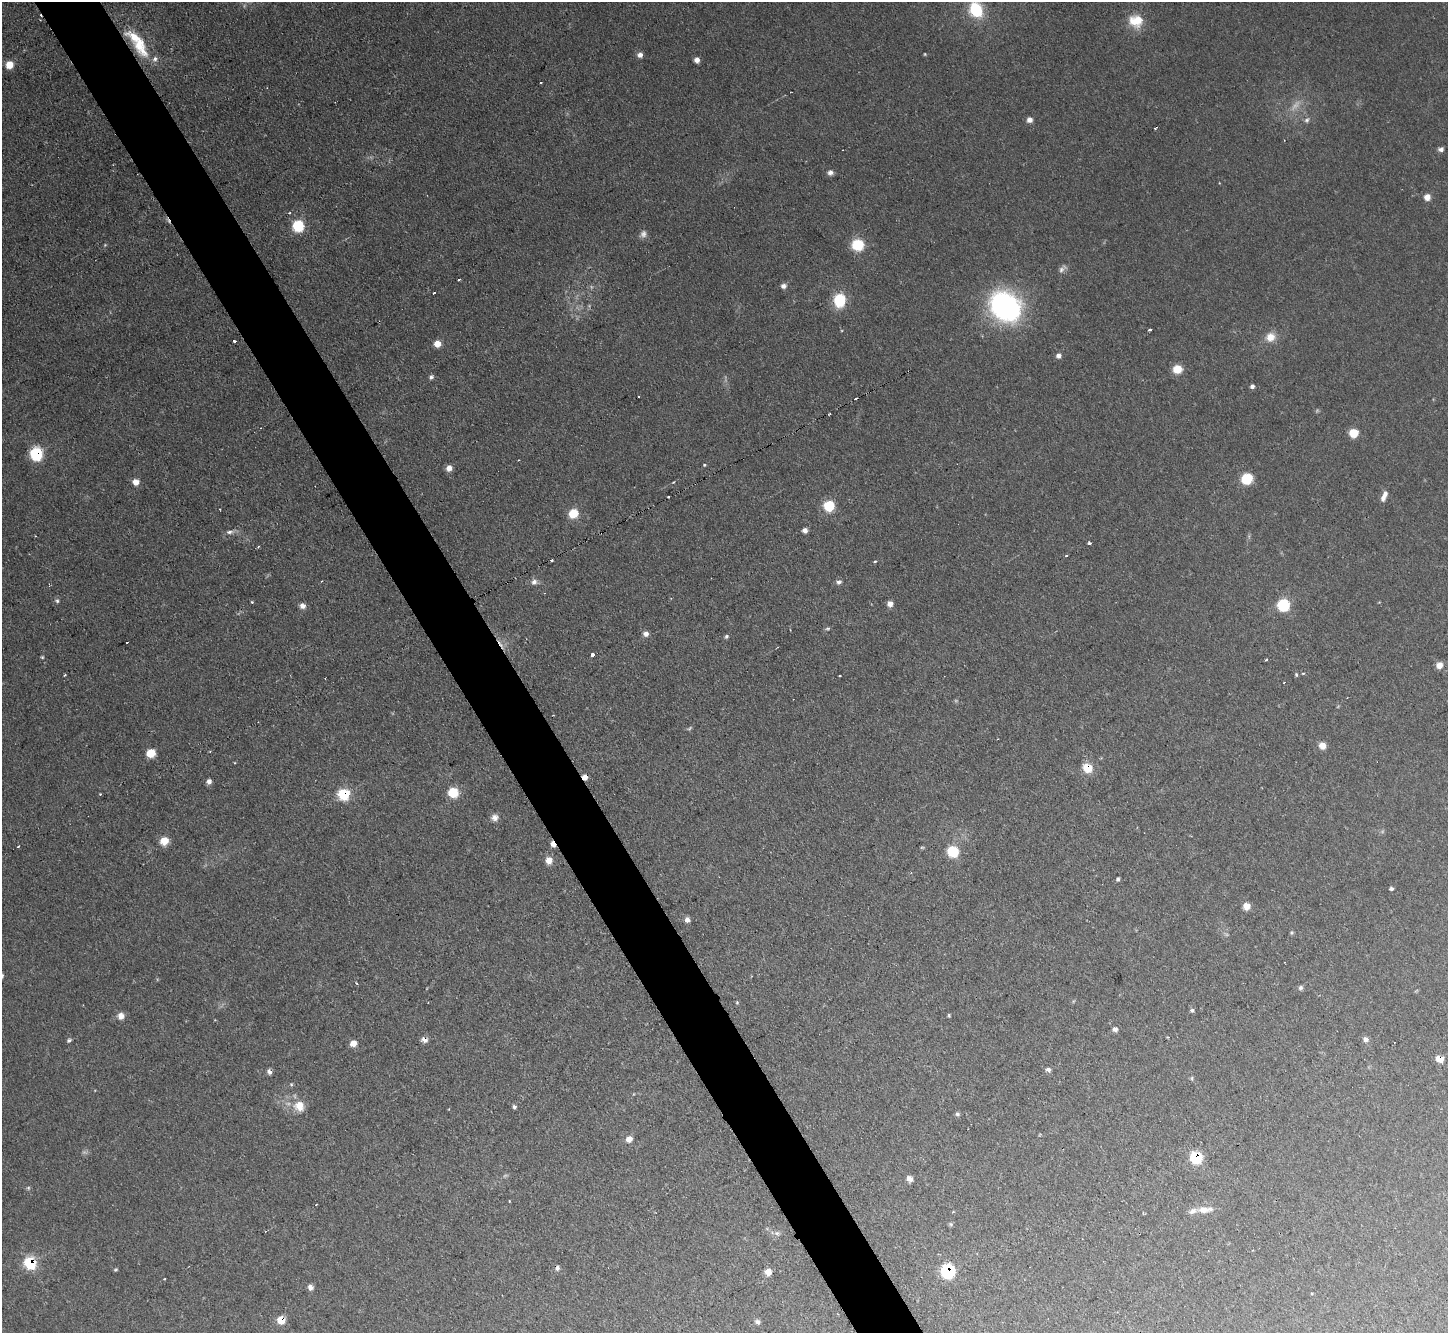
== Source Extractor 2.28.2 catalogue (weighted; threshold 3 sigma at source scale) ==
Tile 11 of 4 x 4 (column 3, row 3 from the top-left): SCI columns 2892-4337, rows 1487-2817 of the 5782 x 5770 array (HDU 1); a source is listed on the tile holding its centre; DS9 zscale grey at full resolution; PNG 1450 x 1335 px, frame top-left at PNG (2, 2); no overlay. Shown black and unused: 5% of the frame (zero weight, under 2 of 3 exposures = <1% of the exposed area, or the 3 px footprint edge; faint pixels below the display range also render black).
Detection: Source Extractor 2.28.2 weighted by HDU 2 'WHT'; one run over the whole footprint, this tile lists its part. Background 0.0986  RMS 0.0077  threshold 0.0349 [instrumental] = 3 sigma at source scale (4.5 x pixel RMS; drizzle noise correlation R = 1.50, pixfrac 1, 0.05/0.05 arcsec/px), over >= 5 px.
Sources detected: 145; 10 too faint to see at this stretch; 12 cosmic-ray / hot-pixel residue — not listed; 4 inside a brighter listed object's ellipse — not listed separately; the other 119 listed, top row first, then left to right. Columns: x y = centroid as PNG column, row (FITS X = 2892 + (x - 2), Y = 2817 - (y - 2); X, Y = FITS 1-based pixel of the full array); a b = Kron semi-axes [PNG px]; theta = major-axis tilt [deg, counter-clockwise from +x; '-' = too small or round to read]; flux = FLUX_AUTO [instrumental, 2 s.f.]
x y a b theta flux
976 9 10 8 -64 62
1136 21 19 16 -16 18
140 44 37 16 -68 32
925 54 4 3 - 0.77
640 55 6 5 - 4.2
697 60 5 5 - 4.3
9 65 7 6 - 12
1029 120 6 6 - 4.4
1307 120 8 7 - 2.5
1441 149 7 5 7 2.6
830 172 8 7 - 3.1
1427 197 7 7 - 5.9
298 226 8 7 - 43
858 245 13 12 - 22
1062 269 13 6 39 3.3
783 286 7 6 - 3.2
434 293 3 3 - 3.6
839 300 8 7 - 63
1005 307 19 15 -42 270
1150 330 3 3 - 1.4
1270 337 12 11 - 9.7
234 341 3 3 - 5.2
437 344 6 6 - 8.9
1058 356 6 6 - 3.2
1177 369 7 6 - 18
431 377 6 5 - 2.1
1252 386 4 4 - 2.8
856 399 3 3 - 2.3
830 414 3 2 - 1.2
1353 433 6 6 - 25
36 454 8 7 - 58
518 460 2 2 - 0.61
704 465 4 3 - 0.83
449 468 6 6 - 5.1
1247 479 7 7 - 38
136 482 6 6 - 6.8
668 497 3 2 - 1.5
1383 498 10 7 74 4
829 506 7 7 - 34
573 513 7 7 - 22
805 530 5 5 - 4.6
230 532 11 5 5 3.6
1090 543 3 3 - 4.9
1066 555 3 3 - 2.5
551 560 3 2 - 2
875 561 4 3 - 1.2
534 582 8 8 - 3.8
839 582 7 6 - 2.7
57 601 7 6 - 1.8
252 602 3 3 - 0.81
890 604 6 6 - 5.2
1283 605 7 7 - 78
302 606 6 6 - 4.9
828 629 5 4 - 1.2
646 634 7 7 - 3.5
726 636 6 5 - 1.5
592 655 4 3 - 10
42 657 4 4 - 0.96
1266 660 3 3 - 1.2
1439 665 7 7 - 6.2
1303 673 3 3 - 1.7
1296 674 5 4 - 1.1
1322 745 6 6 - 8.9
151 753 7 6 - 20
1087 768 8 7 - 20
585 777 7 6 - 4.9
209 781 6 5 - 3.3
453 793 7 6 - 30
100 794 3 3 - 0.79
344 794 6 6 - 62
495 817 9 8 - 4.3
164 841 8 8 - 11
553 844 6 4 -58 6.4
18 846 3 2 - 1.1
953 851 7 7 - 39
549 860 8 8 - 6.7
1118 879 4 3 - 1.5
1391 889 5 4 - 1.7
1246 906 6 6 - 8.7
687 920 6 6 - 3.6
1292 933 6 4 21 1
356 983 4 3 - 0.71
1301 988 6 6 - 2
737 1002 5 4 - 0.94
1192 1010 5 4 - 1.7
949 1015 5 3 - 0.99
121 1016 7 6 - 6.5
1115 1029 5 5 - 3.3
1365 1039 7 6 - 3.5
69 1040 6 4 35 1.6
424 1040 7 5 -17 5.2
353 1043 6 6 - 7.2
1439 1059 7 6 - 10
1048 1070 6 5 - 2.5
269 1072 6 5 - 3.3
1192 1078 8 4 -83 1.1
291 1084 5 4 - 1.3
299 1106 15 15 - 13
514 1107 5 4 - 1.9
957 1114 6 5 - 1.9
629 1139 7 6 - 5.8
1196 1158 8 7 - 48
909 1179 6 5 - 5.2
28 1188 6 5 - 1.3
509 1201 4 2 - 0.5
316 1205 2 2 - 0.71
1205 1209 24 9 3 8.9
953 1212 5 3 - 0.63
951 1224 6 5 - 1.3
777 1233 7 6 - 2.3
30 1263 7 6 - 60
557 1268 6 5 - 2.4
115 1270 5 3 - 1.1
948 1271 9 8 - 76
768 1272 6 6 - 8.3
164 1279 3 2 - 1.4
310 1287 6 6 - 4
281 1320 7 6 - 12
757 1322 7 6 - 2.7
Overlapping masked pixels (flux is a lower limit): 12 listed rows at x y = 140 44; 36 454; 1087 768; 585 777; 344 794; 553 844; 424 1040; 1439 1059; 1196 1158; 30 1263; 948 1271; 281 1320
Isophote crosses this tile's border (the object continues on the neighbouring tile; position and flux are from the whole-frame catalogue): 1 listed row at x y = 976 9